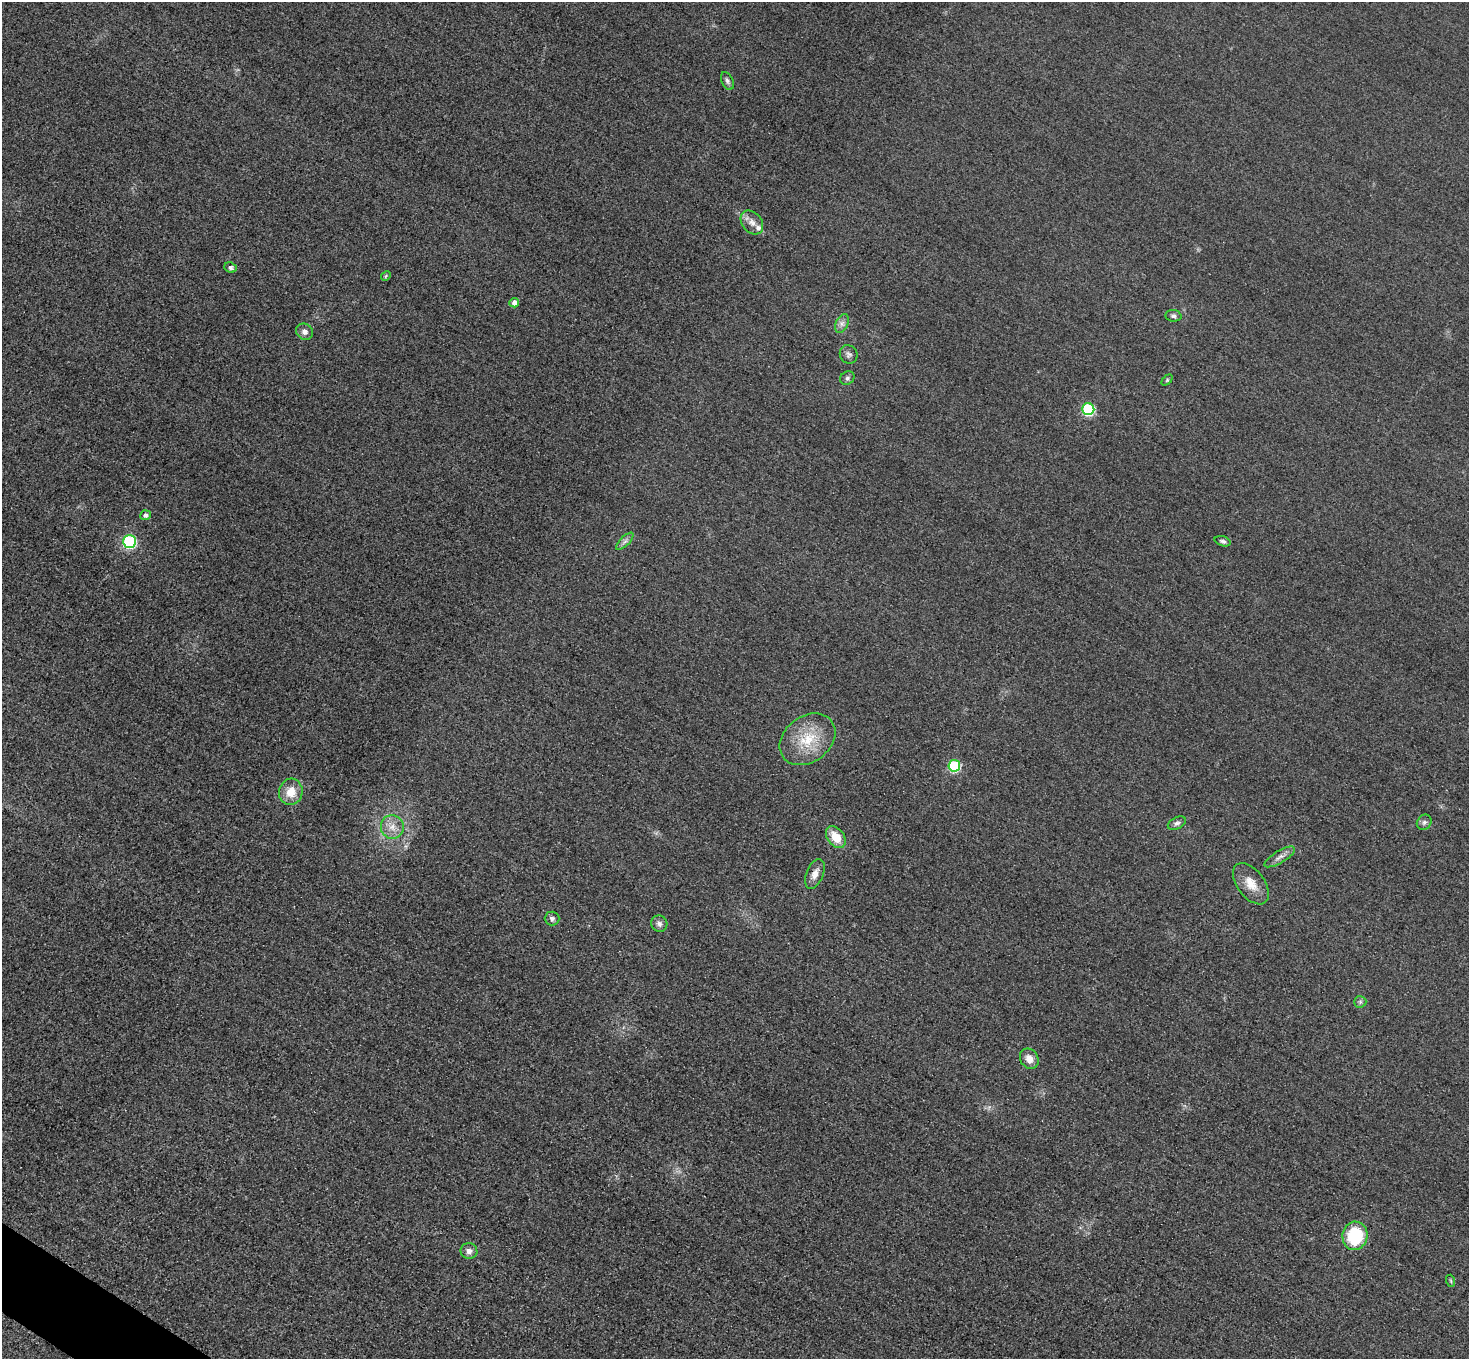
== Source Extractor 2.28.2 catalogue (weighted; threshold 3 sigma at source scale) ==
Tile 7 of 4 x 4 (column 3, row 2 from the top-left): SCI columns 2964-4430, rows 2896-4252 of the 5925 x 5930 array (HDU 1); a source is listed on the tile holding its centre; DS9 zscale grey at full resolution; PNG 1471 x 1361 px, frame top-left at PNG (2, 2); each listed source drawn as its Kron ellipse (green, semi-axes under 4 px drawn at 4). Shown black and unused: <1% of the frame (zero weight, under 3 of 4 exposures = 3% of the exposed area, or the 3 px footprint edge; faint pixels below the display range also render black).
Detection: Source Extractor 2.28.2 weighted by HDU 2 'WHT'; one run over the whole footprint, this tile lists its part. Background 0.0503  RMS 0.016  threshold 0.0727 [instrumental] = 3 sigma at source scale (4.5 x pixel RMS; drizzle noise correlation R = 1.50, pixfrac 1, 0.05/0.05 arcsec/px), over >= 5 px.
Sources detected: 34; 1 inside a brighter listed object's ellipse — not listed separately; the other 33 listed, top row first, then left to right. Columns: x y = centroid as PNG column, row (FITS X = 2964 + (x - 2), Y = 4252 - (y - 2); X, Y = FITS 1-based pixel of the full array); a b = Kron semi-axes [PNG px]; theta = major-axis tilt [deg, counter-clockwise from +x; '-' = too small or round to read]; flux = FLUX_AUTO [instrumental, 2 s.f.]
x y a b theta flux
727 81 9 5 -65 4.3
752 222 13 9 -50 12
230 267 6 5 - 4.3
386 276 5 4 - 2
514 303 5 5 - 8.5
1173 316 8 5 -5 4.1
842 323 10 6 63 6.6
305 332 9 8 - 7.6
849 354 9 8 - 5.7
847 378 7 6 - 4
1167 380 6 4 46 2
1088 409 6 6 - 140
145 515 5 5 - 6.2
129 541 6 6 - 210
625 541 11 4 45 4.9
1223 541 8 5 -17 4
808 739 30 23 37 61
954 766 6 6 - 140
291 792 13 12 - 27
1424 822 8 7 - 4.8
1177 823 10 5 28 4.7
392 827 12 11 - 17
836 837 12 8 -52 28
1280 857 17 6 31 8.7
815 874 16 8 68 12
1251 884 24 13 -53 25
552 918 7 7 - 5.1
659 924 8 8 - 6.5
1360 1002 6 6 - 3.5
1029 1059 11 9 -57 13
1355 1236 14 12 79 76
469 1251 8 8 - 7.6
1451 1281 6 4 -72 2.1